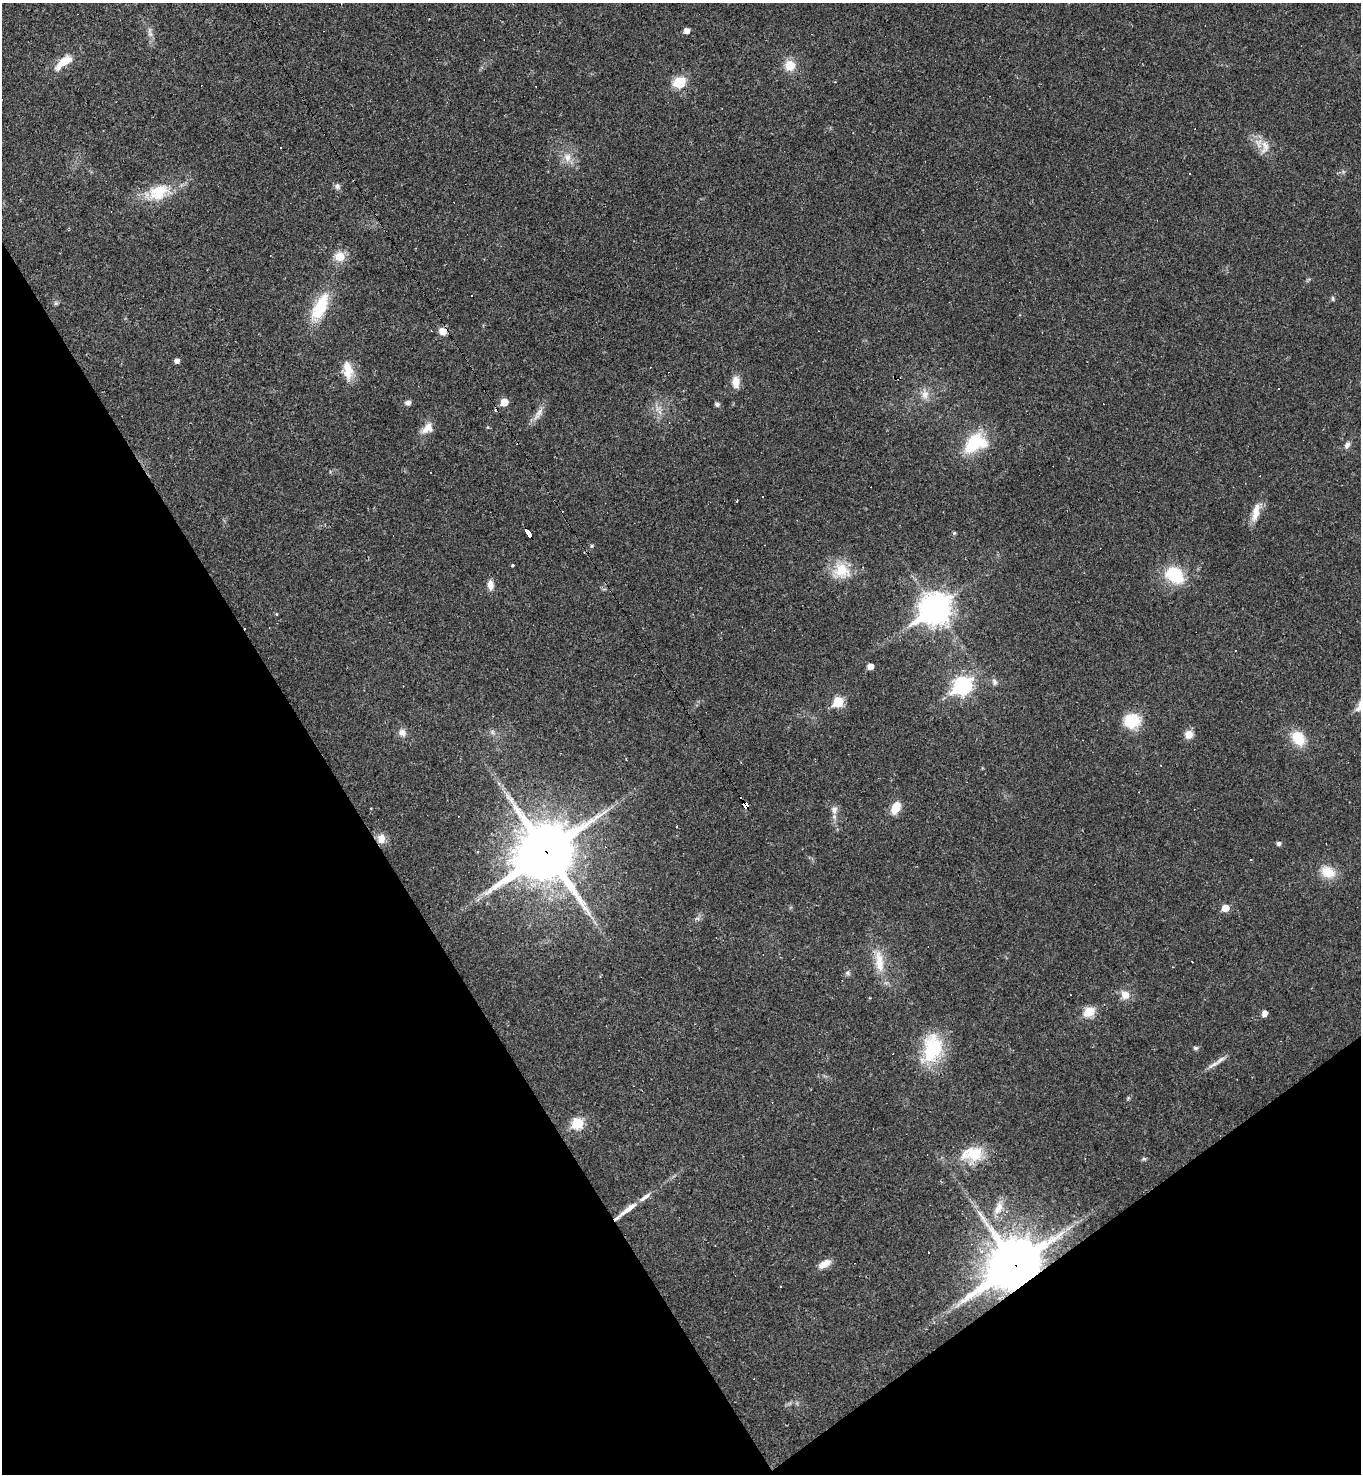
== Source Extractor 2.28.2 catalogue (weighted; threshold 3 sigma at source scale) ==
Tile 14 of 4 x 4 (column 2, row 4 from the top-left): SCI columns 1651-3009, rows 1-1472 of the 5881 x 5886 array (HDU 1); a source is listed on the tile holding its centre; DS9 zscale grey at full resolution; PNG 1363 x 1476 px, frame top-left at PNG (2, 3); no overlay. Shown black and unused: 30% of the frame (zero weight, under 2 of 3 exposures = <1% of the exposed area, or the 3 px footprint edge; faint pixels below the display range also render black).
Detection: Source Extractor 2.28.2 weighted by HDU 2 'WHT'; one run over the whole footprint, this tile lists its part. Background 0.0191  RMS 0.004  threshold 0.0182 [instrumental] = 3 sigma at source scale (4.5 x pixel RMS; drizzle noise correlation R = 1.50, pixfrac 1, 0.05/0.05 arcsec/px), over >= 5 px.
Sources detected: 100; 23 cosmic-ray / hot-pixel residue — not listed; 2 inside a brighter listed object's ellipse — not listed separately; the other 75 listed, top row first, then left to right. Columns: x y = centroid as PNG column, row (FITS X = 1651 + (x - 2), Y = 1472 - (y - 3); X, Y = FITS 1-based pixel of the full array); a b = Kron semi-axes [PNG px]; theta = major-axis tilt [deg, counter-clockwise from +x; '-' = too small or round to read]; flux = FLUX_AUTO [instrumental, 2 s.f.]
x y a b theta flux
687 31 5 4 - 3
150 34 9 7 -82 1.7
63 62 28 10 39 8
790 65 13 13 - 6.6
679 82 14 11 23 9.7
281 147 2 2 - 0.31
1265 147 21 11 80 4.8
567 157 15 11 -79 4.5
1190 174 3 2 - 0.25
337 186 9 8 - 1.4
158 192 33 19 19 16
339 256 14 13 - 5.5
1333 299 7 4 -84 0.65
56 303 6 5 - 0.73
320 307 39 15 64 17
443 331 9 7 -40 3.6
177 361 4 4 - 1.9
348 371 25 13 -83 7.5
736 382 14 9 -86 4.6
1279 388 3 3 - 1
925 394 16 10 -82 3.8
504 402 5 5 - 7.6
408 403 8 6 10 1.5
717 404 5 5 - 1.3
658 409 10 6 26 2
538 414 23 8 56 3.5
488 427 5 3 - 0.4
427 428 18 12 40 4.2
974 443 27 16 48 20
1347 445 10 7 67 1.8
737 501 3 3 - 1.4
1256 512 27 9 77 5.5
528 533 8 4 -58 34
954 533 4 4 - 0.61
592 546 5 4 - 0.64
513 565 3 3 - 0.71
841 571 24 22 -5 12
1175 575 21 16 -34 18
490 585 13 8 -87 3.1
935 609 12 10 37 560
276 614 4 4 - 0.42
870 666 5 5 - 3.6
994 682 10 7 -76 1.3
962 685 9 7 33 130
838 702 6 6 - 20
1132 721 19 16 13 12
402 732 9 9 - 2.7
492 732 7 6 - 1.1
1189 734 10 9 - 3.6
1298 738 19 14 -52 9.8
1161 765 3 2 - 0.27
745 805 7 4 -57 86
896 808 11 8 63 8.2
834 810 11 9 86 2.5
381 839 12 10 88 4
1279 843 5 4 - 1.3
546 852 23 21 34 2300
1328 872 21 15 -28 7.8
1225 908 6 5 - 5.8
879 961 34 12 -83 9.3
848 973 7 7 - 0.98
1125 995 10 9 - 4.6
1089 1011 6 5 - 19
1265 1013 5 5 - 2.7
932 1048 38 24 75 24
1195 1048 5 5 - 0.95
1220 1060 17 6 38 2.6
1128 1098 6 4 46 0.54
578 1123 7 6 - 25
972 1154 32 21 12 15
1144 1159 8 4 8 0.64
998 1208 22 11 66 5.6
628 1209 30 6 37 5.9
825 1264 17 8 30 3.6
1015 1265 20 15 36 2100
Overlapping masked pixels (flux is a lower limit): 6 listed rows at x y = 443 331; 528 533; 745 805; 381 839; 546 852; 1015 1265